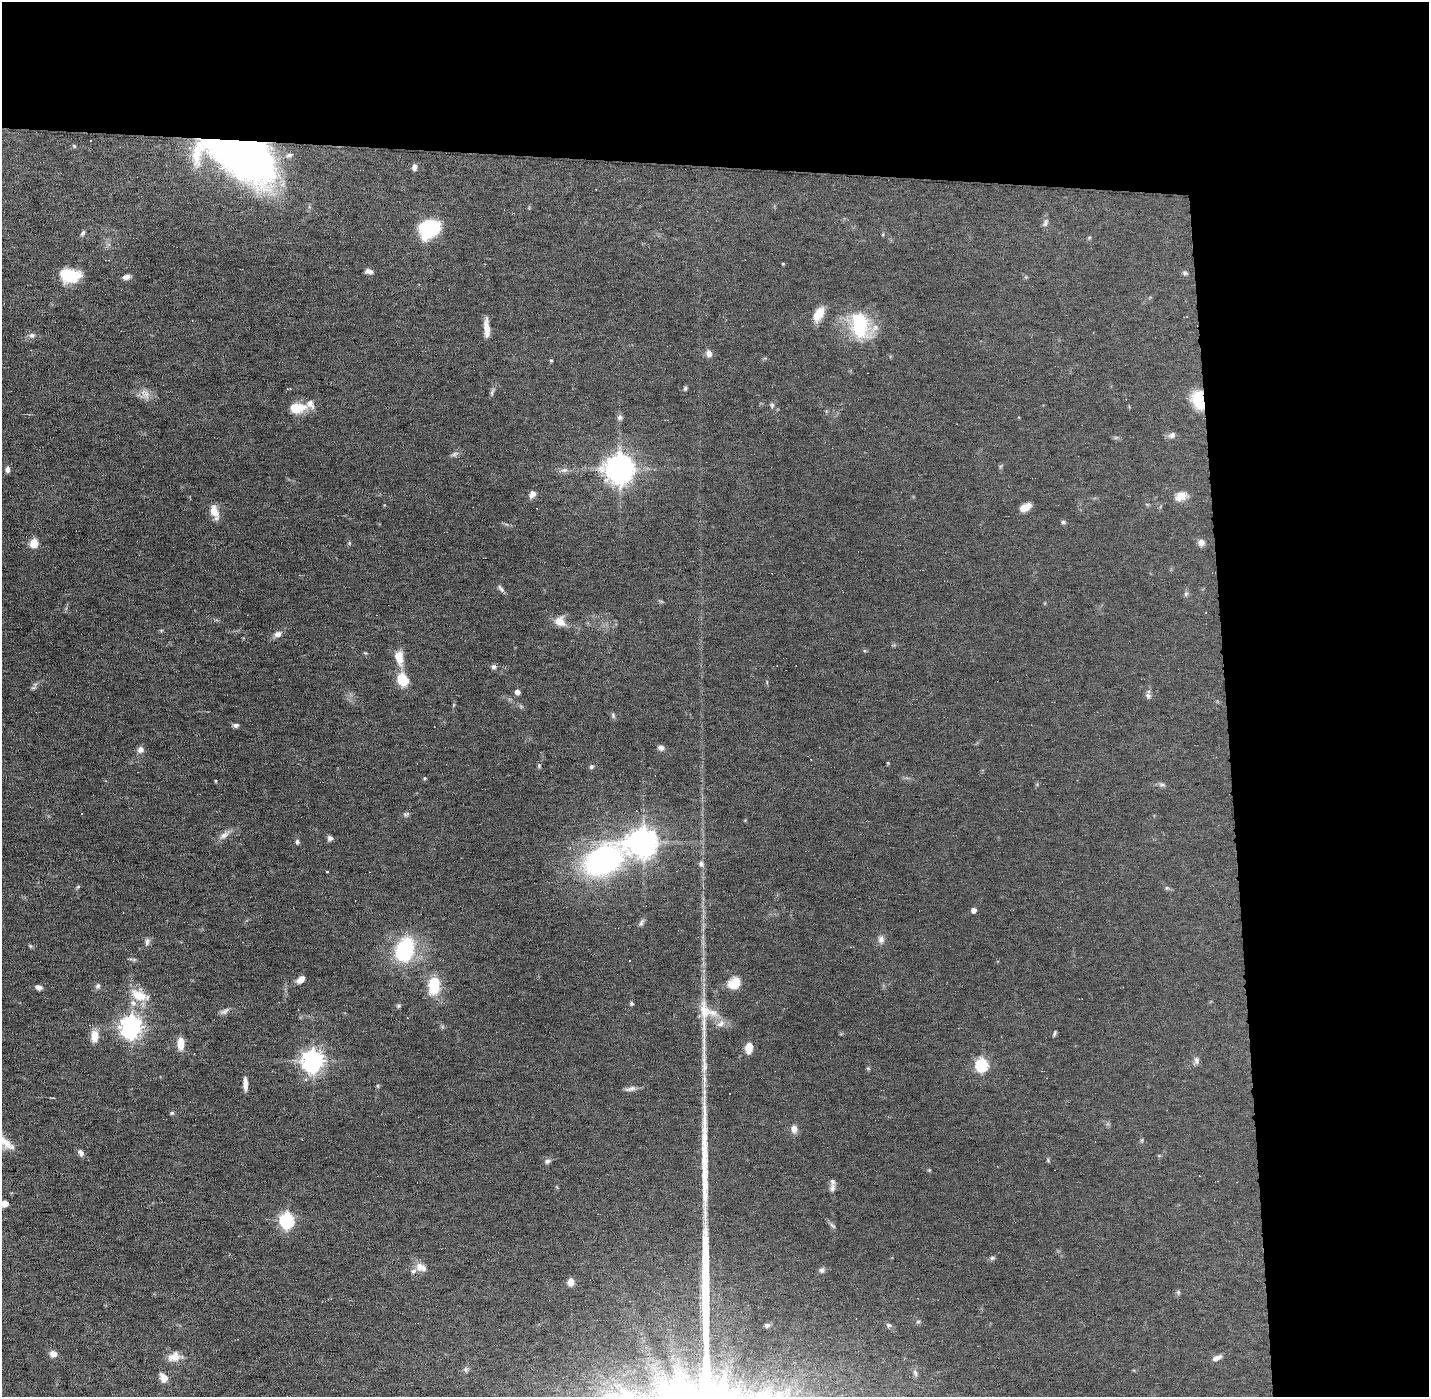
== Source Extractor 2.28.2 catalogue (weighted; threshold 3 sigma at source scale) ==
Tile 3 of 3 x 3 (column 3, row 1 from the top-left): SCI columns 2854-4280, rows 2823-4217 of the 4280 x 4250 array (HDU 1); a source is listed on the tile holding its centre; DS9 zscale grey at full resolution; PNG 1431 x 1399 px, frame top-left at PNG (2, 2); no overlay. Shown black and unused: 24% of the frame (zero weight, under 11 of 22 exposures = <1% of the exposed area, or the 3 px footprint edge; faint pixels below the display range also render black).
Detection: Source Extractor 2.28.2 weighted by HDU 2 'WHT'; one run over the whole footprint, this tile lists its part. Background 0.121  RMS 0.0031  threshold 0.0126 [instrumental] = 3 sigma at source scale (4.09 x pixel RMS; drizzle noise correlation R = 1.36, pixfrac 0.8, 0.05/0.05 arcsec/px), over >= 5 px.
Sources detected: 141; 10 cosmic-ray / hot-pixel residue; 1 long thin detection or spike segment (spike, bleed or trail) — not listed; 5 inside a brighter listed object's ellipse — not listed separately; the other 125 listed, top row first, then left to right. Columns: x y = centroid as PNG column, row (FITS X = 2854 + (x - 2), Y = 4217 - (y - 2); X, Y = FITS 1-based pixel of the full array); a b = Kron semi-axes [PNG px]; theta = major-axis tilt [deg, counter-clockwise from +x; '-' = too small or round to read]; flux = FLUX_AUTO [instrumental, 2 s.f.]
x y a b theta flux
74 146 6 4 -46 0.35
241 154 63 34 -25 190
414 167 8 5 85 1
1045 223 12 6 70 0.92
429 229 20 16 28 18
83 233 8 4 53 0.6
1089 237 6 4 2 0.32
783 264 5 3 - 0.22
369 271 9 5 -5 1
1185 273 8 5 -9 0.56
70 276 18 12 -8 10
126 277 9 5 8 1.3
818 314 19 10 60 3.9
860 325 35 23 -83 17
487 328 21 6 -87 2.9
32 335 8 6 -3 0.9
709 353 8 7 - 1.6
551 360 4 3 - 0.37
685 388 6 5 - 0.43
288 389 6 2 -1 0.25
492 393 7 4 72 0.53
145 394 16 10 -50 2.4
1199 400 20 12 -74 9.8
310 404 14 11 -56 2
772 405 6 4 -1 0.45
296 408 15 9 2 7.3
620 417 8 6 63 0.82
1172 435 10 8 24 1.1
455 454 10 5 25 0.84
8 469 7 5 89 0.97
619 469 10 9 - 380
564 470 10 6 9 1.1
532 494 8 6 56 1.7
1181 496 16 10 28 2.9
1025 507 11 6 27 2.9
214 512 19 9 -73 2.8
1063 522 5 5 - 0.47
1201 542 9 8 - 1.4
34 543 5 5 - 10
501 588 12 5 -51 0.79
1186 594 6 5 - 0.54
560 621 15 12 -42 2.8
161 630 6 3 -18 0.28
278 634 10 7 21 1.4
399 657 19 10 -81 4
494 667 7 6 - 0.72
402 680 12 10 -58 7.3
33 688 7 4 18 0.47
517 692 5 4 - 1.5
1148 695 8 7 - 0.84
613 715 8 5 -75 0.58
236 725 7 5 -1 0.71
661 748 8 7 - 1.1
140 750 7 7 - 1.4
888 763 4 3 - 0.24
539 766 6 5 - 0.42
591 767 6 6 - 0.54
425 778 4 4 - 0.33
216 781 4 3 - 0.22
1162 784 10 5 -10 0.72
406 814 9 5 10 0.62
224 835 16 8 36 1.8
330 838 6 6 - 0.83
297 842 6 5 - 0.55
643 842 9 9 - 360
604 860 33 19 29 81
701 864 7 6 - 0.94
327 871 3 3 - 0.73
78 887 6 4 20 0.33
1167 888 6 5 - 0.42
974 910 5 4 - 1.6
641 922 12 5 62 0.74
881 939 10 8 -82 1.4
147 942 11 6 76 0.93
30 946 7 4 -45 0.37
405 950 25 17 70 24
301 980 10 6 41 1.8
734 983 14 11 31 4.7
434 985 16 11 84 10
98 986 7 6 - 0.75
39 987 8 5 -17 1.1
139 995 27 12 -21 5.7
632 1003 5 5 - 0.42
398 1006 6 5 - 0.42
225 1011 12 6 37 1
704 1011 35 13 -87 6.9
721 1023 12 8 49 1.7
131 1027 8 7 - 190
1054 1033 7 3 67 0.42
94 1036 11 7 85 4.4
181 1044 14 7 -88 3.4
749 1048 11 7 83 3.7
1197 1060 9 7 -88 0.94
313 1061 8 8 - 170
982 1065 6 6 - 37
704 1067 20 7 85 2.8
868 1068 5 5 - 0.36
245 1084 13 4 -89 2.2
378 1086 6 3 -71 0.28
630 1089 16 6 13 1.2
172 1113 5 5 - 0.4
794 1129 8 7 - 1.9
3 1140 31 10 -39 5.4
1142 1140 6 4 72 0.34
81 1153 9 6 -51 1
1048 1160 5 5 - 0.35
547 1161 8 6 39 0.86
929 1170 5 5 - 0.27
832 1188 12 7 85 1
5 1204 5 5 - 3.2
287 1220 7 6 - 56
833 1226 10 4 -40 0.61
992 1258 7 5 0 0.55
421 1267 16 10 -24 2.4
822 1270 7 7 - 0.79
571 1282 7 6 - 2
1178 1292 6 6 - 0.51
918 1321 6 3 20 0.36
767 1325 5 4 - 0.7
889 1325 7 5 -16 0.61
53 1354 8 7 - 1.7
174 1357 17 12 24 2.8
1217 1358 12 6 23 1.4
915 1373 9 5 -66 0.74
163 1378 8 6 -55 3
Overlapping masked pixels (flux is a lower limit): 3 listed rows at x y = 241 154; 1199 400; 494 667
Isophote crosses this tile's border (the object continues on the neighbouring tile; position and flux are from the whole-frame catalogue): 2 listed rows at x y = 3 1140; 5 1204